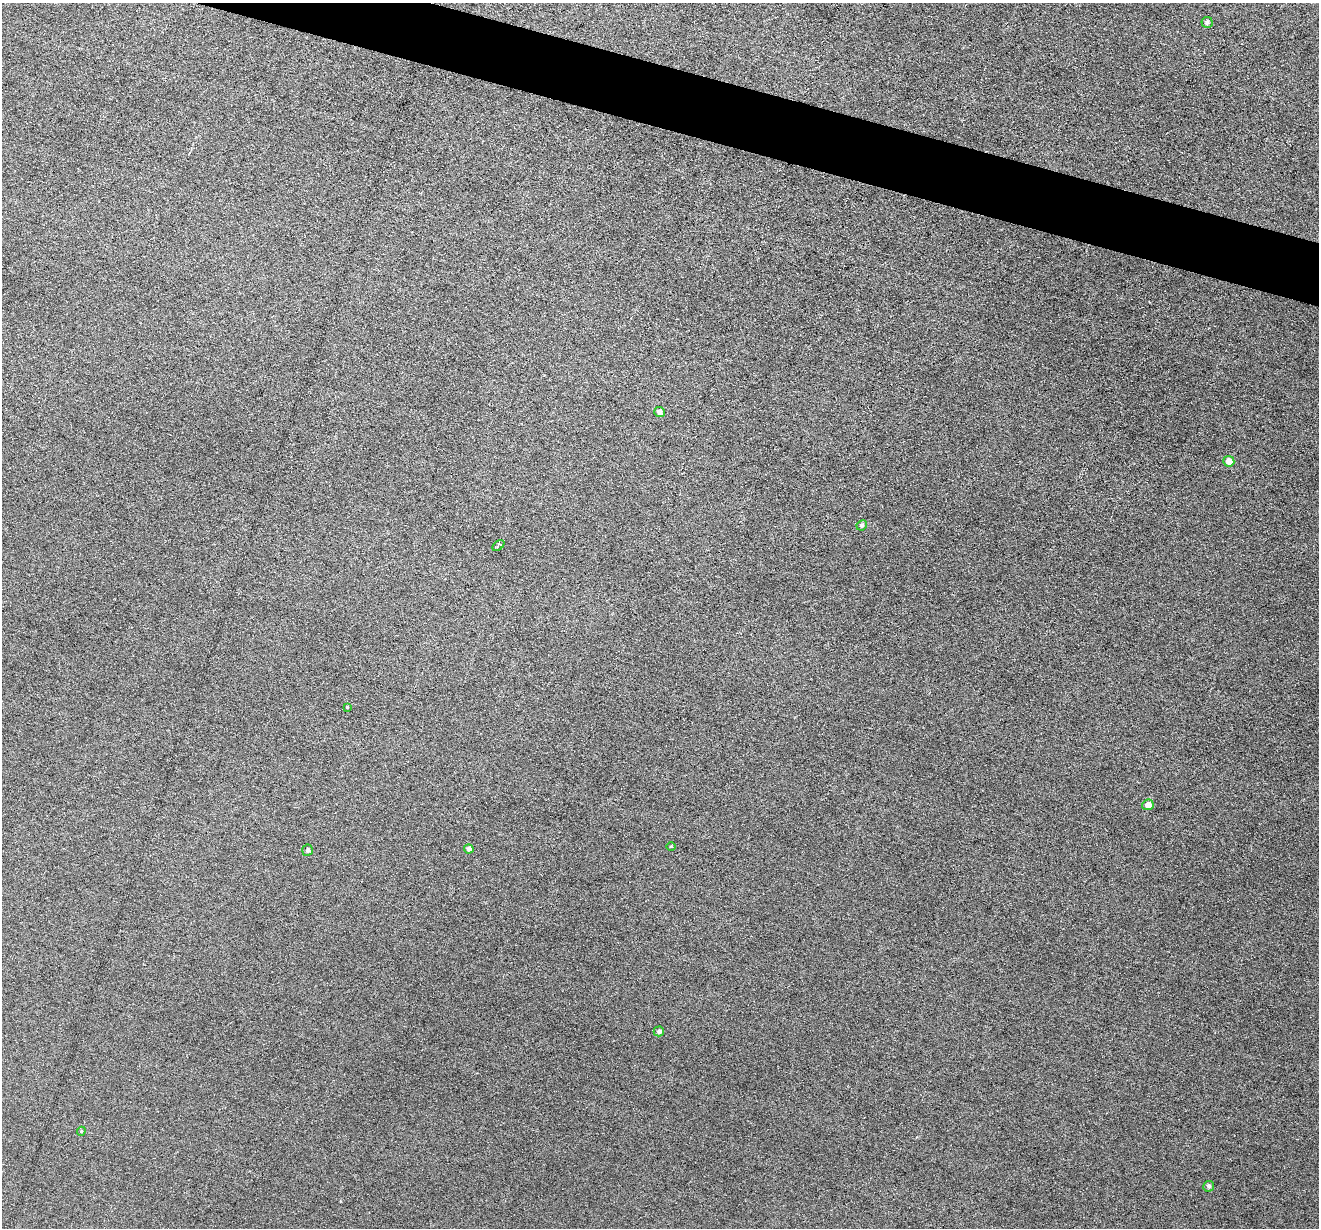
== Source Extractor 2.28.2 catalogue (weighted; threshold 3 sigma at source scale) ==
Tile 11 of 4 x 4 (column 3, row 3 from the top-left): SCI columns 2637-3953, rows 1357-2582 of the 5274 x 5294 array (HDU 1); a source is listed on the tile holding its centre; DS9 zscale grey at full resolution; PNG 1321 x 1230 px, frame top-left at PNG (2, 3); each listed source drawn as its Kron ellipse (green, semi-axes under 4 px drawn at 4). Shown black and unused: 4% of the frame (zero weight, under 3 of 6 exposures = <1% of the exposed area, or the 3 px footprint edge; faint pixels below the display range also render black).
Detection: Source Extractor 2.28.2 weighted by HDU 2 'WHT'; one run over the whole footprint, this tile lists its part. Background 0.0474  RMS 0.0055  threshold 0.0225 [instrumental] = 3 sigma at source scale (4.09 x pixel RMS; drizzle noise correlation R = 1.36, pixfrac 0.8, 0.05/0.05 arcsec/px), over >= 5 px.
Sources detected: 13; all 13 listed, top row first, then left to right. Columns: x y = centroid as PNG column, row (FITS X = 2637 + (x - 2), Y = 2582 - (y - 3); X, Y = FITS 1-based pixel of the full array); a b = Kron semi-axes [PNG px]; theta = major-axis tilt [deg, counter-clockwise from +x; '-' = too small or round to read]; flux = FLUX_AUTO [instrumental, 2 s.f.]
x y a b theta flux
1207 22 5 5 - 1.2
660 412 5 5 - 2
1229 461 5 5 - 4.2
862 525 5 5 - 1
498 545 7 4 41 1.8
347 707 3 3 - 0.57
1148 805 6 5 - 3.2
671 846 5 3 - 0.48
469 849 4 4 - 1.7
307 850 6 5 - 1.2
659 1031 5 5 - 1.2
81 1131 4 4 - 0.65
1209 1186 5 5 - 1.2